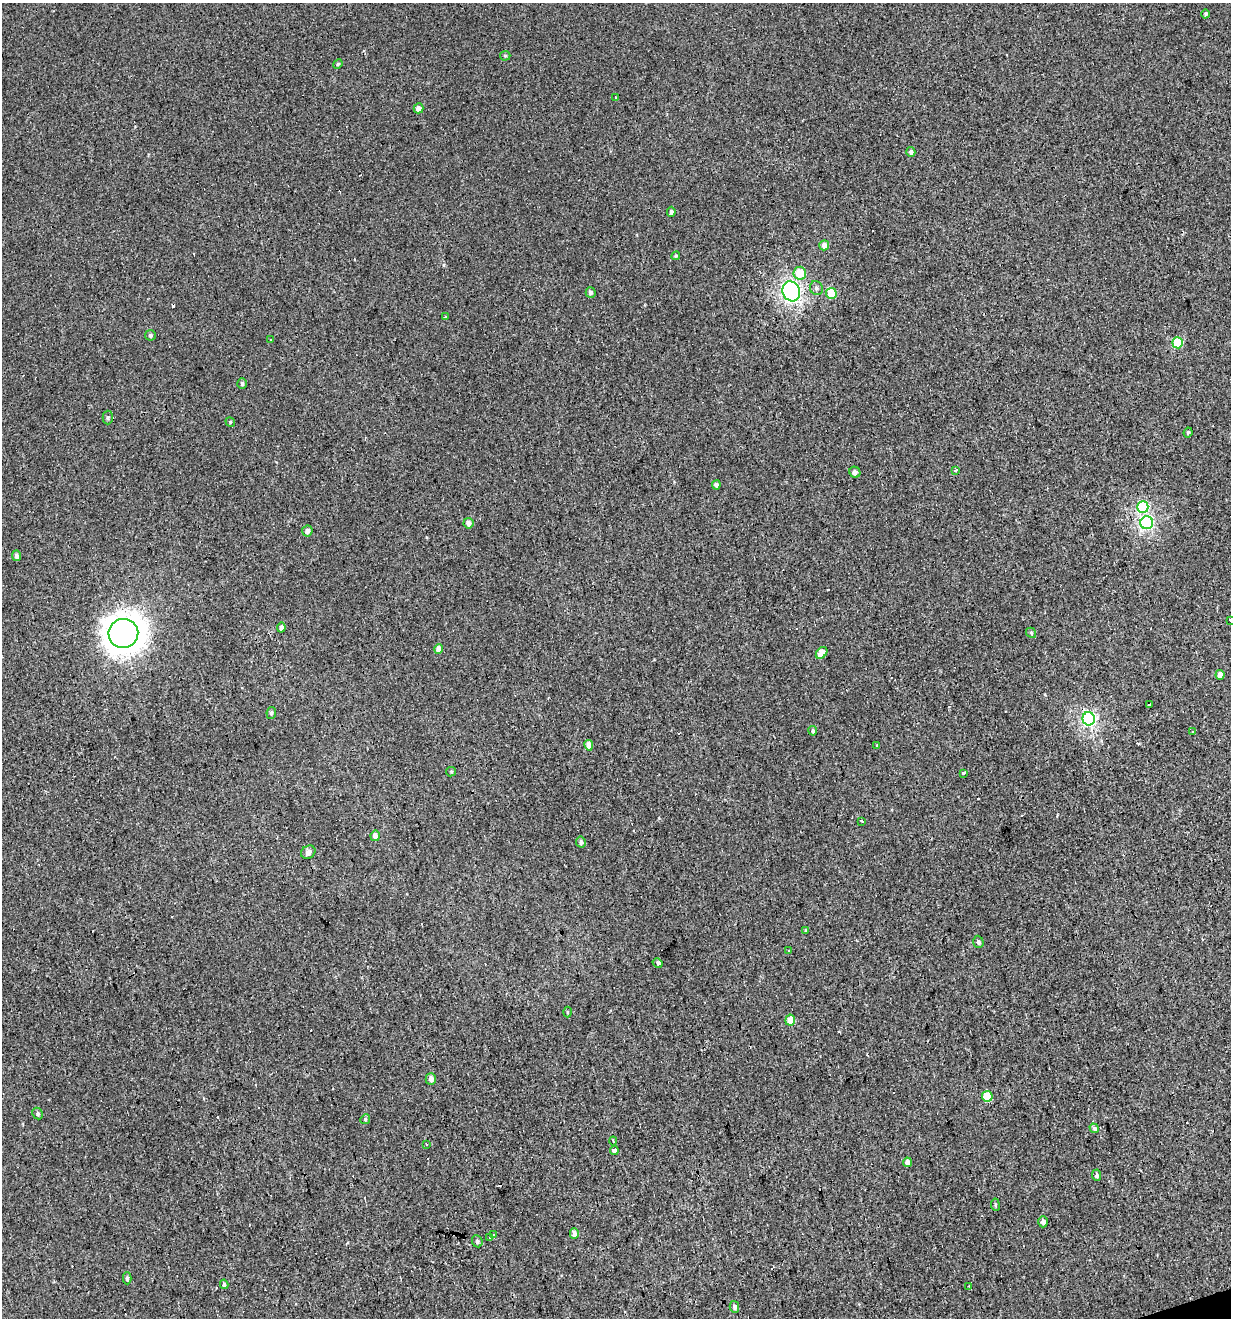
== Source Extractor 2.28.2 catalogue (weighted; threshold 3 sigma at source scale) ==
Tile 6 of 4 x 4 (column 2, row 2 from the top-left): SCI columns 1334-2562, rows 2631-3946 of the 5072 x 5261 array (HDU 1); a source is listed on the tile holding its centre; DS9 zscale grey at full resolution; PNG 1233 x 1320 px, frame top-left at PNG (2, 3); each listed source drawn as its Kron ellipse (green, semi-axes under 4 px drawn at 4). Shown black and unused: <1% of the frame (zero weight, under 3 of 4 exposures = <1% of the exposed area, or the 3 px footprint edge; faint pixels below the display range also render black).
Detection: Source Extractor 2.28.2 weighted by HDU 2 'WHT'; one run over the whole footprint, this tile lists its part. Background 0.00193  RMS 0.0037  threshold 0.0167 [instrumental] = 3 sigma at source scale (4.5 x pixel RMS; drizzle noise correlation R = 1.50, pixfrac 1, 0.0396/0.0396 arcsec/px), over >= 5 px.
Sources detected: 105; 29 cosmic-ray / hot-pixel residue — neither listed nor drawn; the other 76 listed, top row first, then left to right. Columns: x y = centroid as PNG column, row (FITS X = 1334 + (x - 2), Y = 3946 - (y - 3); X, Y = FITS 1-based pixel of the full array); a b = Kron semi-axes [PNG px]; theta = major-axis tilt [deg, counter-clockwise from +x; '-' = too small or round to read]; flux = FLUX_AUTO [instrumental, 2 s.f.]
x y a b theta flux
1206 14 4 4 - 0.64
505 56 5 5 - 0.51
338 64 5 4 - 0.45
615 97 3 3 - 0.77
418 108 5 4 - 2.1
911 152 5 4 - 1.1
671 212 5 4 - 0.96
824 245 5 4 - 2.5
676 256 4 4 - 0.43
800 273 6 6 - 8.3
816 288 7 6 - 0.97
791 291 10 8 -71 68
591 292 5 5 - 1
831 293 5 5 - 15
445 317 3 3 - 0.62
150 335 5 5 - 0.8
271 339 2 2 - 0.3
1178 343 5 5 - 17
242 384 5 4 - 0.78
108 417 7 5 -89 0.68
230 422 5 4 - 0.44
1188 432 5 3 - 0.47
955 471 3 3 - 2.4
855 472 6 5 - 1.3
716 485 4 4 - 1.3
1143 507 6 6 - 26
468 523 5 5 - 1.8
1147 523 6 6 - 48
307 531 5 5 - 1.5
16 556 5 4 - 1.4
1230 620 3 3 - 3.7
281 628 5 4 - 1.5
123 633 15 14 - 470
1031 633 5 4 - 0.64
439 649 5 4 - 4.1
822 653 7 5 48 4.8
1220 675 5 4 - 2.8
1149 704 3 3 - 2.1
271 713 6 5 - 0.86
1089 719 6 6 - 59
813 731 5 4 - 0.63
1192 732 3 3 - 1.8
589 745 5 4 - 2
877 745 3 2 - 0.58
451 772 5 4 - 0.46
964 773 3 3 - 1
862 821 3 2 - 0.56
375 836 5 4 - 2.1
581 842 5 5 - 1
308 852 8 6 32 1.8
806 931 4 3 - 1.9
978 942 6 5 - 0.87
789 951 3 2 - 0.31
658 963 5 4 - 0.81
567 1012 5 3 - 0.38
790 1020 5 5 - 4.8
431 1079 6 5 - 2
987 1096 5 5 - 11
38 1114 6 5 - 0.77
365 1119 5 4 - 0.47
1094 1128 5 4 - 1.4
613 1141 4 3 - 0.85
426 1144 3 2 - 0.64
614 1150 4 3 - 38
907 1162 5 4 - 1.8
1097 1175 5 4 - 0.94
995 1205 6 3 -82 0.52
1043 1222 6 5 - 1.3
493 1234 3 3 - 3.7
574 1234 5 4 - 2.3
490 1238 3 2 - 2.8
477 1241 6 5 - 0.82
127 1278 6 4 90 0.77
224 1284 5 3 - 0.62
969 1286 3 3 - 0.35
734 1307 6 4 -75 0.96
Isophote crosses this tile's border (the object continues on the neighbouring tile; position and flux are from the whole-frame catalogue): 1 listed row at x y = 1230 620